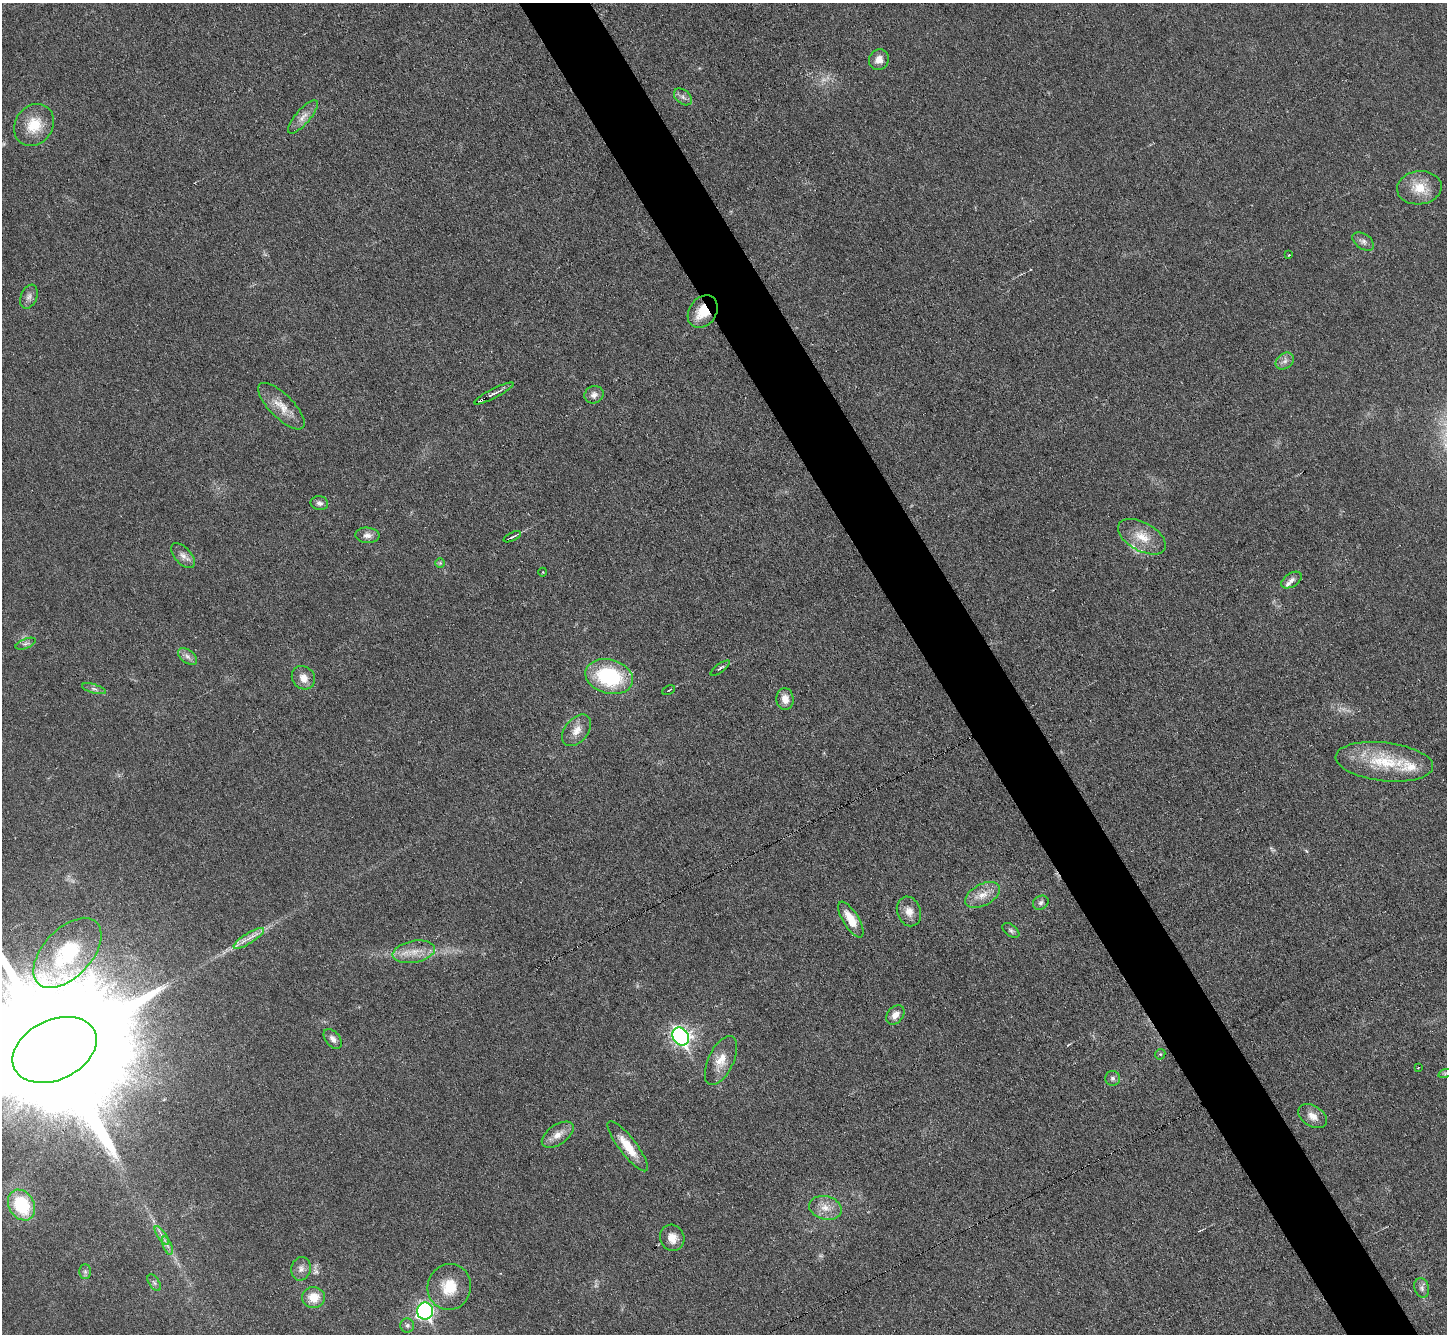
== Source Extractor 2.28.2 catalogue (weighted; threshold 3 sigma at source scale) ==
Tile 6 of 4 x 4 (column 2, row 2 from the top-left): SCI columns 1448-2892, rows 2957-4288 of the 5783 x 5774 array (HDU 1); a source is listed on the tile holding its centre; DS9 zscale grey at full resolution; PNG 1449 x 1336 px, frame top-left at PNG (2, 3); each listed source drawn as its Kron ellipse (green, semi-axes under 4 px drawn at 4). Shown black and unused: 5% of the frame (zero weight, under 3 of 6 exposures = <1% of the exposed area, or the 3 px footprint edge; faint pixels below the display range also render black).
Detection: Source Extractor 2.28.2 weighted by HDU 2 'WHT'; one run over the whole footprint, this tile lists its part. Background 0.0318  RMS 0.0038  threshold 0.0155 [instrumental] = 3 sigma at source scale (4.09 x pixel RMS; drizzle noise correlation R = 1.36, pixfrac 0.8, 0.05/0.05 arcsec/px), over >= 5 px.
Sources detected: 71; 2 too faint to see at this stretch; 1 inside a brighter object's white glare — neither listed nor drawn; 4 inside a brighter listed object's ellipse — not listed separately; the other 64 listed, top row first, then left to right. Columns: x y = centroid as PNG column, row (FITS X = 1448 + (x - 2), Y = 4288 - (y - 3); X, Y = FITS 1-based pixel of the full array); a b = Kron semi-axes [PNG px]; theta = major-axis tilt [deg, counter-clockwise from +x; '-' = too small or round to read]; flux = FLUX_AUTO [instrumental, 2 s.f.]
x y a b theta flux
879 60 10 9 - 2.9
683 97 10 7 -40 1.4
303 117 21 7 49 3.1
34 125 22 18 53 9.4
1419 188 22 16 6 7.7
1363 241 12 7 -34 1.5
1289 255 3 2 - 0.29
29 297 12 8 67 1.7
703 312 17 13 53 8.7
1285 361 10 7 36 1.6
494 393 22 4 27 2.2
594 395 9 8 - 1.9
281 406 30 12 -45 6.1
319 503 9 7 -10 1.4
367 535 12 7 -5 2
512 537 9 3 26 0.86
1142 537 26 14 -29 7.2
183 556 15 8 -47 2.3
440 563 5 5 - 0.48
543 572 4 3 - 0.28
1292 580 11 6 33 1.6
26 644 11 4 22 0.94
187 656 11 6 -36 1.6
720 668 11 3 37 0.75
609 677 24 17 -15 28
303 678 12 11 - 3.2
94 689 12 4 -16 1.1
669 690 7 2 24 0.43
785 699 11 8 -85 3.3
577 730 18 11 51 3.9
1384 762 49 19 -6 19
983 895 19 10 28 4.7
1041 903 8 6 30 1.1
909 911 15 12 -70 3.5
851 919 20 8 -59 6.9
1011 930 9 5 -37 0.96
249 938 17 5 32 2.6
414 952 21 11 10 5.4
67 953 42 24 47 29
895 1015 11 8 48 2.8
681 1037 9 7 -57 110
333 1039 11 7 -51 1.7
54 1050 44 30 26 30000
1160 1054 5 5 - 0.51
721 1061 26 12 65 6
1418 1067 2 2 - 0.34
1445 1073 7 4 19 0.55
1113 1078 7 7 - 1.1
1313 1116 16 10 -32 3.3
558 1135 18 9 35 3.5
628 1146 31 8 -52 7.8
22 1205 16 12 -59 20
825 1208 16 11 -15 4.5
162 1235 11 2 -55 0.92
672 1238 13 12 - 3.9
167 1246 10 3 -69 0.92
301 1269 12 9 77 2.1
85 1271 7 6 - 0.9
154 1283 9 5 -57 0.9
449 1287 23 21 74 11
1422 1288 10 7 -72 1.3
313 1297 11 10 - 5.6
425 1311 8 8 - 85
407 1325 7 7 - 1
Overlapping masked pixels (flux is a lower limit): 2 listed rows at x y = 703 312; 494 393
Isophote crosses this tile's border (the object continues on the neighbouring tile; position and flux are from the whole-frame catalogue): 1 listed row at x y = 54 1050